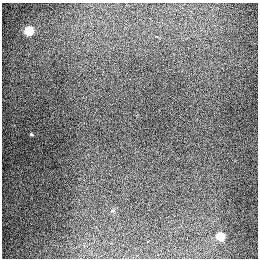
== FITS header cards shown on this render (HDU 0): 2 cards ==
NAXIS1  =                  256
NAXIS2  =                  256

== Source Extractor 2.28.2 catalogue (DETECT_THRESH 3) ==
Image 256 x 256 px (HDU 0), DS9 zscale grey, 1 PNG px = 1 image px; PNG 260 x 260 px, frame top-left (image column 1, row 256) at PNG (2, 3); no overlay
Background 1290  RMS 26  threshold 78.6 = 3 sigma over >= 5 px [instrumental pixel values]
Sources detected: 4; all 4 listed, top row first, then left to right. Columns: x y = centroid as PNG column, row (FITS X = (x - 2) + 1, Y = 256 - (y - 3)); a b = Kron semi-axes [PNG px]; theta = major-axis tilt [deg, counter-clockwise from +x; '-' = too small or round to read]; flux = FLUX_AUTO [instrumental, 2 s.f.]
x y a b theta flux
29 31 6 5 - 87000
31 134 3 3 - 1800
220 236 5 5 - 63000
148 241 3 3 - 21000